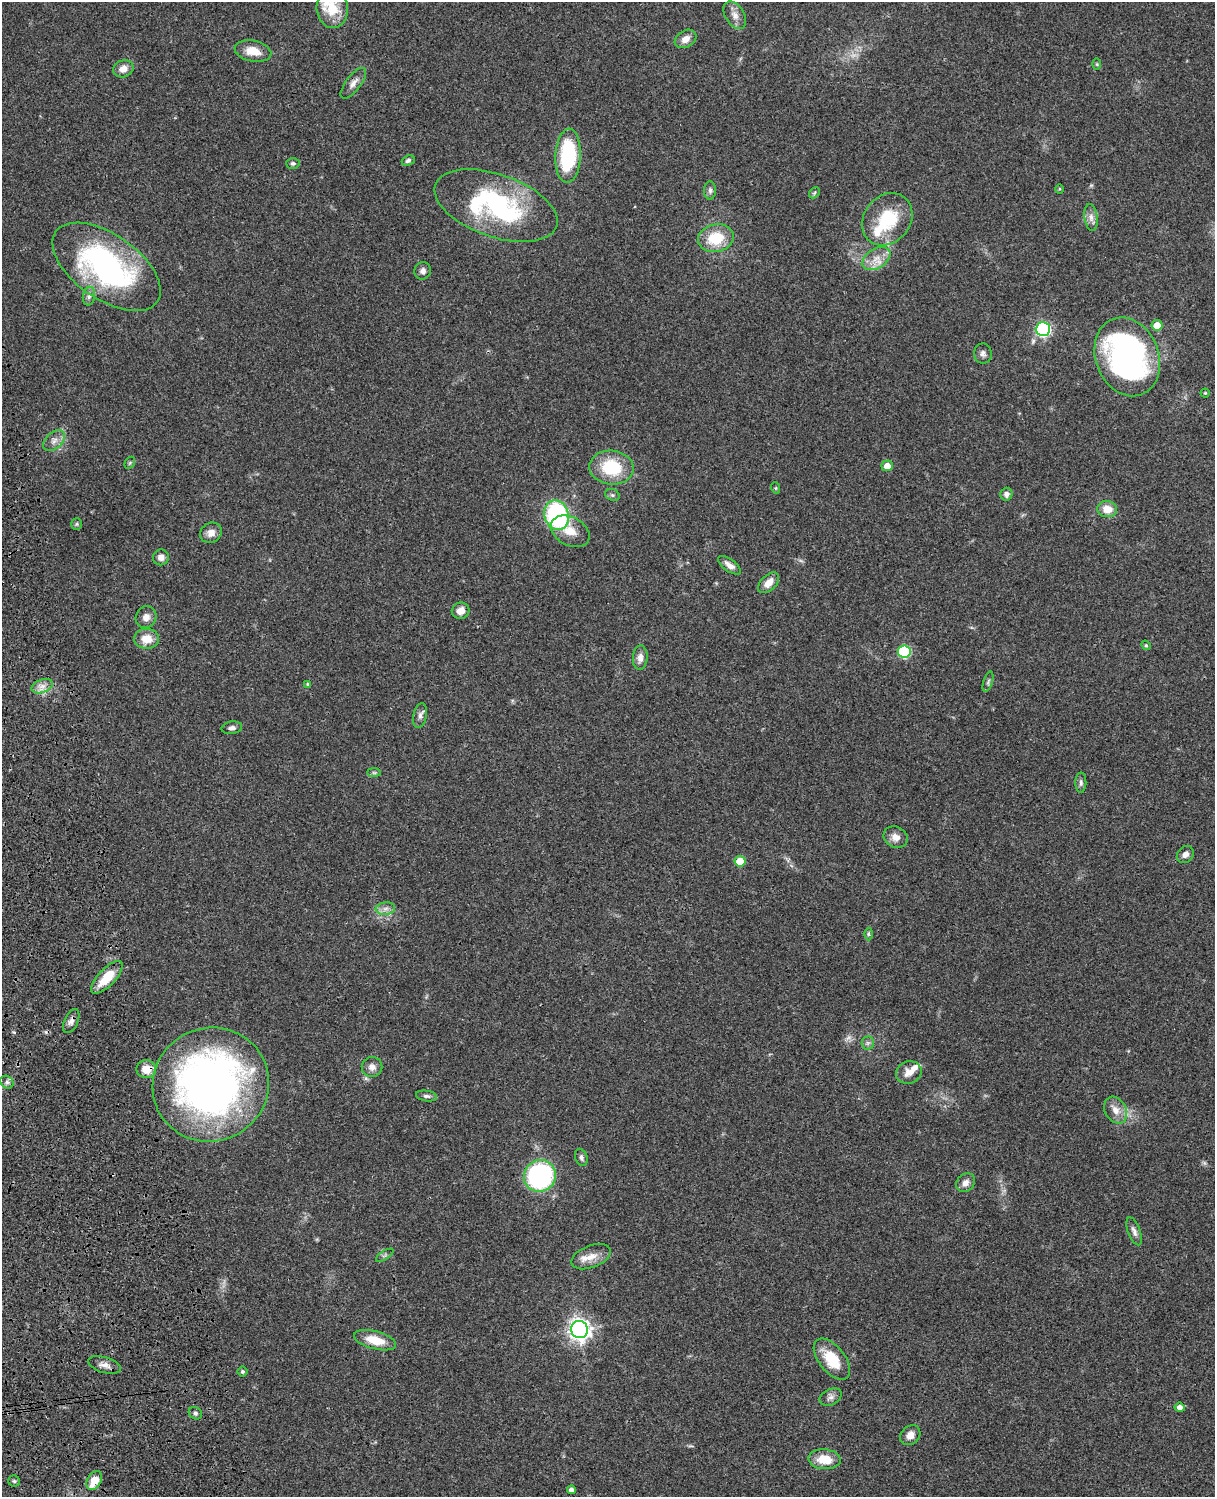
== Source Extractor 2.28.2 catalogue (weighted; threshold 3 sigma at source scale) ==
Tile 7 of 4 x 3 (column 3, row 2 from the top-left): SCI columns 2546-3758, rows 1773-3267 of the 5089 x 4928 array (HDU 1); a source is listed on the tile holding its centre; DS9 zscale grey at full resolution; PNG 1217 x 1499 px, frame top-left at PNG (2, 2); each listed source drawn as its Kron ellipse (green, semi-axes under 4 px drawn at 4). Shown black and unused: <1% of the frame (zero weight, under 3 of 4 exposures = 6% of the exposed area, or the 3 px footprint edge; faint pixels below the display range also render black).
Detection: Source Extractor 2.28.2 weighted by HDU 2 'WHT'; one run over the whole footprint, this tile lists its part. Background 0.0756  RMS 0.0057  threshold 0.0259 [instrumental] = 3 sigma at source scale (4.5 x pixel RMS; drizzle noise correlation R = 1.50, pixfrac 1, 0.05/0.05 arcsec/px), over >= 5 px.
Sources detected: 96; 2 too faint to see at this stretch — neither listed nor drawn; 6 inside a brighter listed object's ellipse — not listed separately; the other 88 listed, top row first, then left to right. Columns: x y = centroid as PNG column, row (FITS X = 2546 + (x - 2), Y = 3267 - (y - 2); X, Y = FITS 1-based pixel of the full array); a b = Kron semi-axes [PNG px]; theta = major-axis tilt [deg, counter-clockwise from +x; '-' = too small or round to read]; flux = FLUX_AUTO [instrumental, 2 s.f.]
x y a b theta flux
332 9 19 15 -86 15
735 15 15 9 -59 4.2
686 39 11 8 31 4.7
253 51 18 10 -12 8.7
1097 64 6 4 -89 0.62
123 69 10 8 21 4.9
353 83 18 7 53 3.9
568 156 27 12 87 49
408 160 7 5 23 1.4
293 163 7 5 -3 1.2
1059 189 5 3 - 0.54
710 190 9 6 89 1.6
814 193 6 4 47 0.95
496 206 64 31 -19 91
1091 217 13 6 -81 3
887 219 28 23 51 31
716 238 18 13 12 18
876 258 15 10 32 6.8
107 267 62 32 -35 130
423 271 9 8 - 2.2
89 296 9 6 79 2.1
1157 325 5 5 - 6.6
1043 329 7 7 - 110
983 354 10 9 - 2.3
1127 357 40 31 -69 170
1205 393 4 4 - 0.67
54 441 13 8 41 3.5
130 463 6 4 59 0.75
887 466 5 5 - 5.4
611 467 22 17 -5 28
776 488 6 4 -72 0.7
1006 494 6 6 - 2.4
612 495 7 5 -21 1.3
1107 509 10 8 -9 8
557 515 15 12 -73 74
77 524 6 5 - 0.88
570 531 20 14 -28 9.5
211 533 11 9 34 3.7
161 557 8 8 - 3.4
729 565 13 6 -37 3.6
768 583 12 7 43 5.6
461 611 9 8 - 4.5
146 617 11 10 - 3.7
147 639 12 10 -1 8.4
1146 645 5 4 - 0.7
904 651 6 6 - 43
640 658 12 7 86 3.4
988 682 11 4 73 1.3
308 684 4 4 - 0.73
42 686 11 6 20 3.4
420 715 12 6 78 2.4
232 728 10 6 9 2
374 773 7 4 -1 1
1081 783 10 5 89 1.6
896 837 12 10 -28 4.5
1185 854 9 7 44 2.7
740 861 5 5 - 13
385 909 10 6 7 2.6
868 934 6 4 -89 0.96
107 977 21 8 47 14
71 1021 13 6 66 2.8
868 1043 6 6 - 1.4
372 1067 10 10 - 3.5
146 1069 10 9 - 7.4
909 1072 13 11 22 5
7 1082 7 5 -43 1.5
211 1085 59 56 30 320
426 1096 10 5 -9 1.6
1116 1110 14 10 -59 5.4
581 1157 9 6 -70 1.7
540 1176 16 15 - 85
966 1183 10 8 43 3.8
1134 1231 15 6 -69 2.6
385 1255 10 4 33 1.2
591 1257 21 11 21 6.7
579 1330 8 8 - 360
375 1340 22 9 -15 12
832 1359 24 13 -51 17
105 1365 17 7 -16 3.9
242 1371 5 5 - 0.83
831 1397 12 8 28 2.4
1180 1407 5 4 - 3.2
195 1413 7 5 -32 1.4
910 1435 11 9 44 4.2
824 1459 16 10 -3 12
14 1481 5 5 - 0.91
94 1481 10 7 59 10
572 1490 4 4 - 2.5
Overlapping masked pixels (flux is a lower limit): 2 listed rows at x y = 71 1021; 146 1069
Isophote crosses this tile's border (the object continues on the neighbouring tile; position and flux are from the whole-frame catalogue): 1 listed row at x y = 332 9